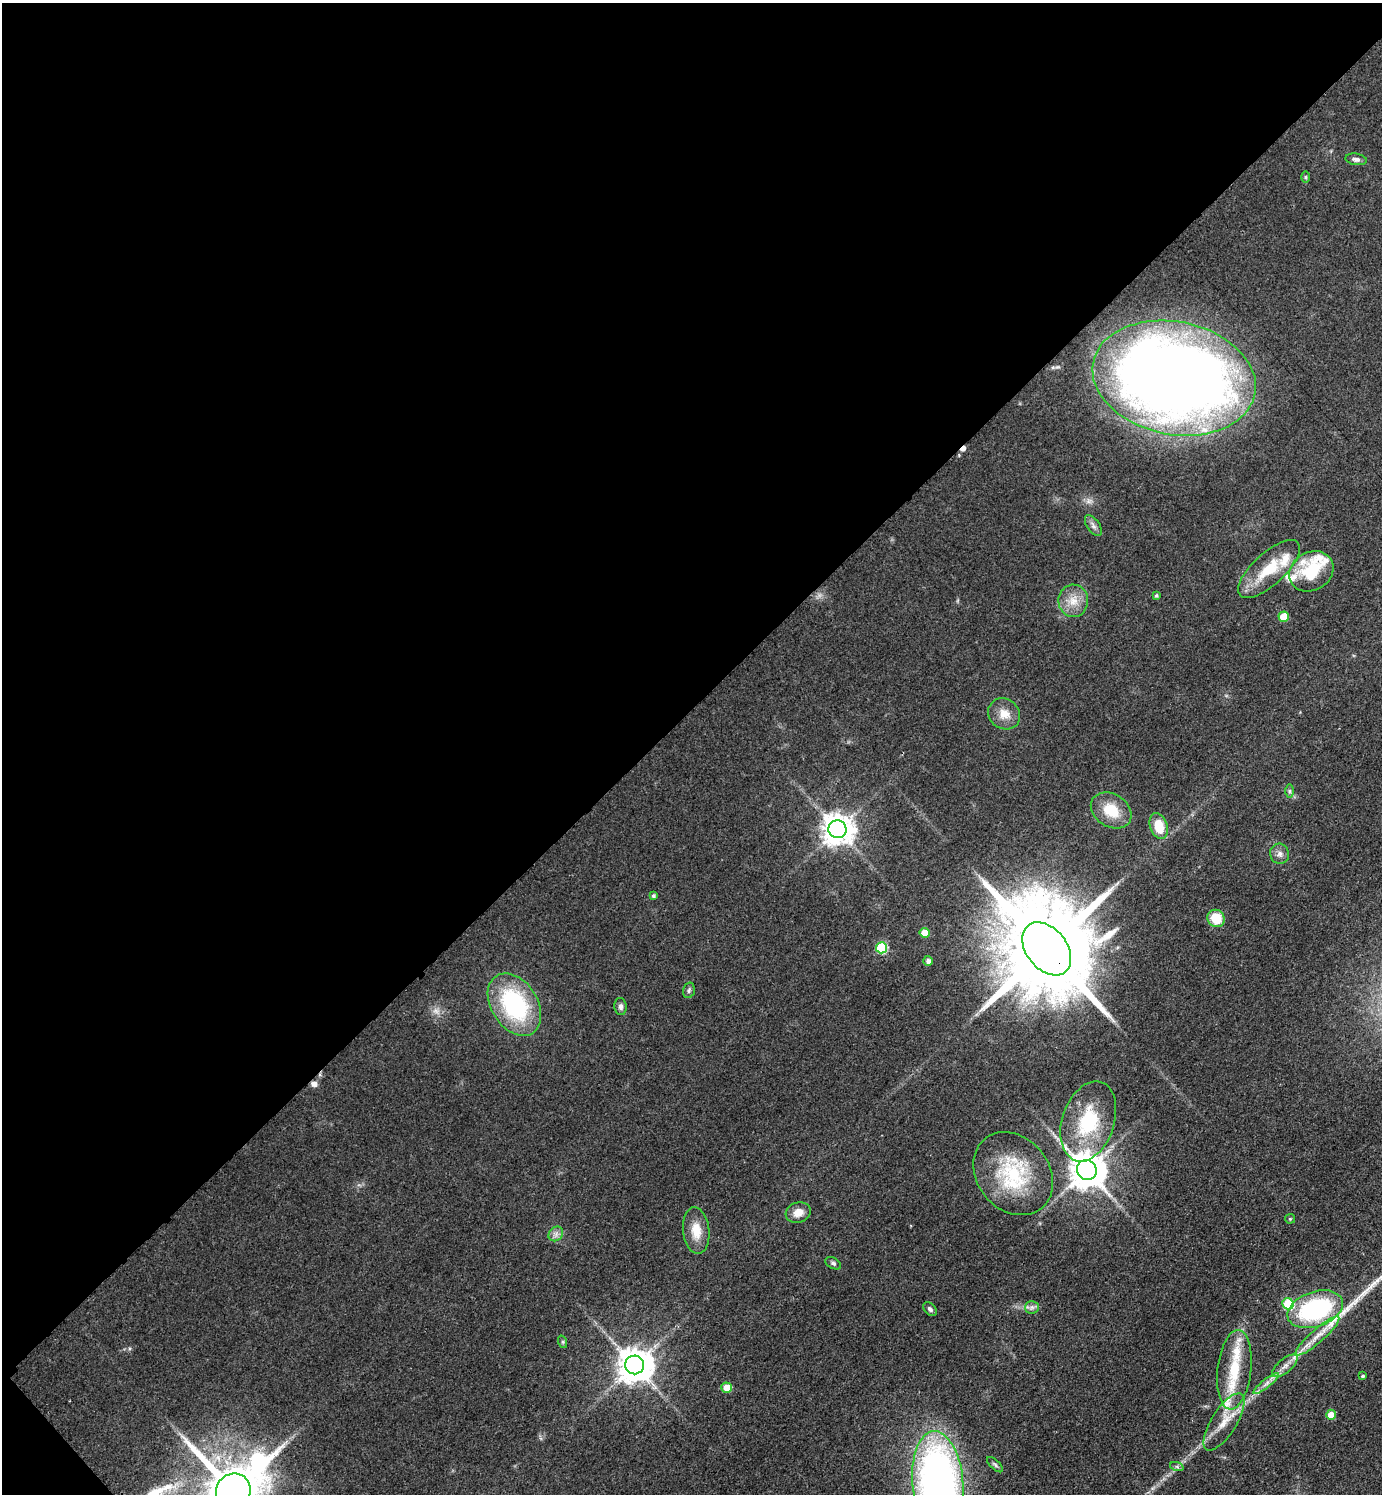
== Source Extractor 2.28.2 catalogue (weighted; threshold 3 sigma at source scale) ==
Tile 5 of 4 x 4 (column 1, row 2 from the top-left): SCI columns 171-1550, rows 3002-4493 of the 6001 x 6002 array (HDU 1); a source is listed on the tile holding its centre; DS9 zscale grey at full resolution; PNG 1384 x 1496 px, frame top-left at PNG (2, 3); each listed source drawn as its Kron ellipse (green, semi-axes under 4 px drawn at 4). Shown black and unused: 48% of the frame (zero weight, under 3 of 4 exposures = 2% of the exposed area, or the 3 px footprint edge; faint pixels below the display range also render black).
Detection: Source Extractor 2.28.2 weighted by HDU 2 'WHT'; one run over the whole footprint, this tile lists its part. Background 0.0578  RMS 0.0057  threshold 0.0257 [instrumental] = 3 sigma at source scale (4.5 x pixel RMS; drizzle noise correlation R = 1.50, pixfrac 1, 0.05/0.05 arcsec/px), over >= 5 px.
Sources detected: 60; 1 too faint to see at this stretch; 2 cosmic-ray / hot-pixel residue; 1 long thin detection or spike segment (spike, bleed or trail) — neither listed nor drawn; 6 inside a brighter listed object's ellipse — not listed separately; the other 50 listed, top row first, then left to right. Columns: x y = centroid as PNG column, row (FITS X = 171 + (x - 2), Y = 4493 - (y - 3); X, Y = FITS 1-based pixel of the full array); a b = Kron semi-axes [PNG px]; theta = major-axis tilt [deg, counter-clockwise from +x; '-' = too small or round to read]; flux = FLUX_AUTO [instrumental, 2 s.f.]
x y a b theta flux
1356 159 11 6 -7 2.1
1305 177 6 4 -90 0.81
1174 378 82 56 -11 760
1093 526 12 6 -55 2.3
1269 569 39 16 42 23
1311 571 23 19 29 33
1156 595 4 4 - 0.9
1073 601 16 15 - 9.2
1284 617 5 5 - 14
1004 714 17 14 -38 7.8
1289 791 7 4 90 1.1
1111 810 22 16 -32 16
1159 826 13 8 -71 14
837 829 9 9 - 980
1280 854 10 9 - 3.1
653 896 4 4 - 1.1
1216 918 9 8 - 14
924 933 5 5 - 9.7
881 948 5 5 - 38
1047 949 30 20 -51 16000
928 961 5 5 - 2.1
689 990 8 5 74 1.3
514 1005 34 23 -57 72
621 1007 8 6 -83 2.2
1088 1121 41 26 71 39
1087 1170 10 9 - 1500
1013 1174 45 36 -51 49
798 1213 13 10 18 6.1
1290 1219 5 5 - 0.74
696 1231 23 13 -83 11
556 1234 8 6 46 2.4
833 1263 8 5 -29 1.4
1288 1304 6 5 - 28
1032 1307 7 6 - 1.8
930 1309 8 5 -47 1.5
1315 1309 29 17 19 79
1317 1336 28 6 41 7.8
563 1342 6 4 -72 0.86
635 1365 9 9 - 1300
1285 1366 15 6 40 4.3
1234 1370 40 16 84 25
1363 1376 4 4 - 0.87
1266 1383 16 4 38 3.3
727 1388 5 5 - 9.2
1331 1415 5 5 - 8.3
1224 1422 33 12 58 12
995 1465 10 4 -43 1.3
1177 1467 7 4 -19 1.1
938 1484 53 25 -85 370
233 1491 18 17 - 4800
Overlapping masked pixels (flux is a lower limit): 2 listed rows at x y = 1174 378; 1047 949
Isophote crosses this tile's border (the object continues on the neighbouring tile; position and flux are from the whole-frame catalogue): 2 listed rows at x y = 938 1484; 233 1491
Unlisted compact peaks at least as high as the median listed source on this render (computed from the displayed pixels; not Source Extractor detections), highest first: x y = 1347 1308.